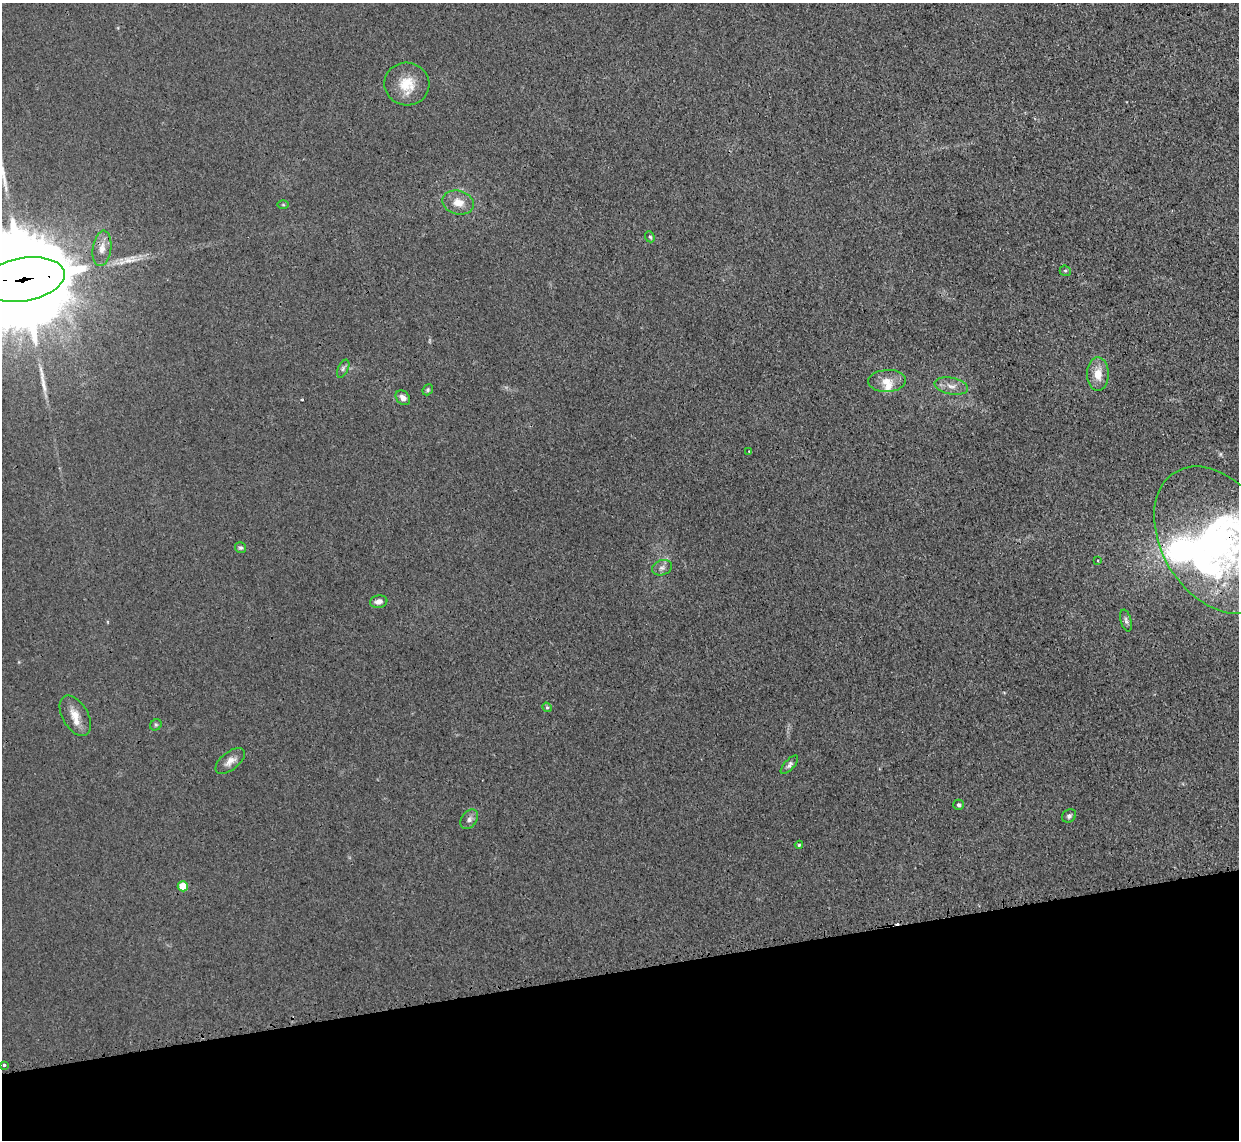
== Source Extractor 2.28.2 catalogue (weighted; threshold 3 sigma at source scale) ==
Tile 14 of 4 x 4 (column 2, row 4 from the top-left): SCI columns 1265-2501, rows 155-1292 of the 5002 x 4979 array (HDU 1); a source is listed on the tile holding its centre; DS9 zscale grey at full resolution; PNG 1241 x 1142 px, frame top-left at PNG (2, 3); each listed source drawn as its Kron ellipse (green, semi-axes under 4 px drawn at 4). Shown black and unused: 15% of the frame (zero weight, under 3 of 4 exposures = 3% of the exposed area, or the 3 px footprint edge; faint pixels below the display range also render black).
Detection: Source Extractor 2.28.2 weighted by HDU 2 'WHT'; one run over the whole footprint, this tile lists its part. Background 0.0232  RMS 0.004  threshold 0.018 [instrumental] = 3 sigma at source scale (4.5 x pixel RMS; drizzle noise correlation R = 1.50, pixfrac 1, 0.05/0.05 arcsec/px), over >= 5 px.
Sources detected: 40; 2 inside a brighter object's white glare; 1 cosmic-ray / hot-pixel residue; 2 long thin detections or spike segments (spike, bleed or trail) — neither listed nor drawn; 4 inside a brighter listed object's ellipse — not listed separately; the other 31 listed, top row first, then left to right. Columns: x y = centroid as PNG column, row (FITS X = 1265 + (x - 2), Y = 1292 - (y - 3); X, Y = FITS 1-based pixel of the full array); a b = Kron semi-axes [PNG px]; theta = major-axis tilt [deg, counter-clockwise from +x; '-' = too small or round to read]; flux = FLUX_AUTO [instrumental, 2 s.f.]
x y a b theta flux
407 84 22 21 - 10
458 203 16 11 -14 5.4
283 205 6 4 -1 0.47
650 237 6 4 -68 0.7
102 248 18 9 82 3.7
1065 271 6 5 - 0.62
24 279 42 21 10 21000
343 369 9 5 63 1.1
1098 374 16 11 -90 6.2
887 381 19 11 3 5.3
951 386 17 8 -11 3.4
428 390 6 5 - 0.66
403 398 8 6 -45 2.2
749 451 3 2 - 0.3
1216 540 79 54 -59 140
241 548 6 5 - 0.82
1098 561 3 2 - 0.4
662 568 10 7 18 1.6
379 602 9 6 10 2.2
1126 620 11 5 -75 1.3
547 707 5 4 - 0.52
75 716 22 12 -59 5.6
156 725 6 5 - 0.72
230 761 17 9 39 3.3
789 765 11 5 48 1.3
959 805 5 5 - 0.81
1069 816 7 6 - 1.2
469 819 11 7 53 1.9
799 845 4 4 - 0.53
183 886 5 5 - 14
4 1065 3 3 - 0.87
Overlapping masked pixels (flux is a lower limit): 2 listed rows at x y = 24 279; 1216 540
Isophote crosses this tile's border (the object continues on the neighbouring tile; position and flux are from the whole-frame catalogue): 2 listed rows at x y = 24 279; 1216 540